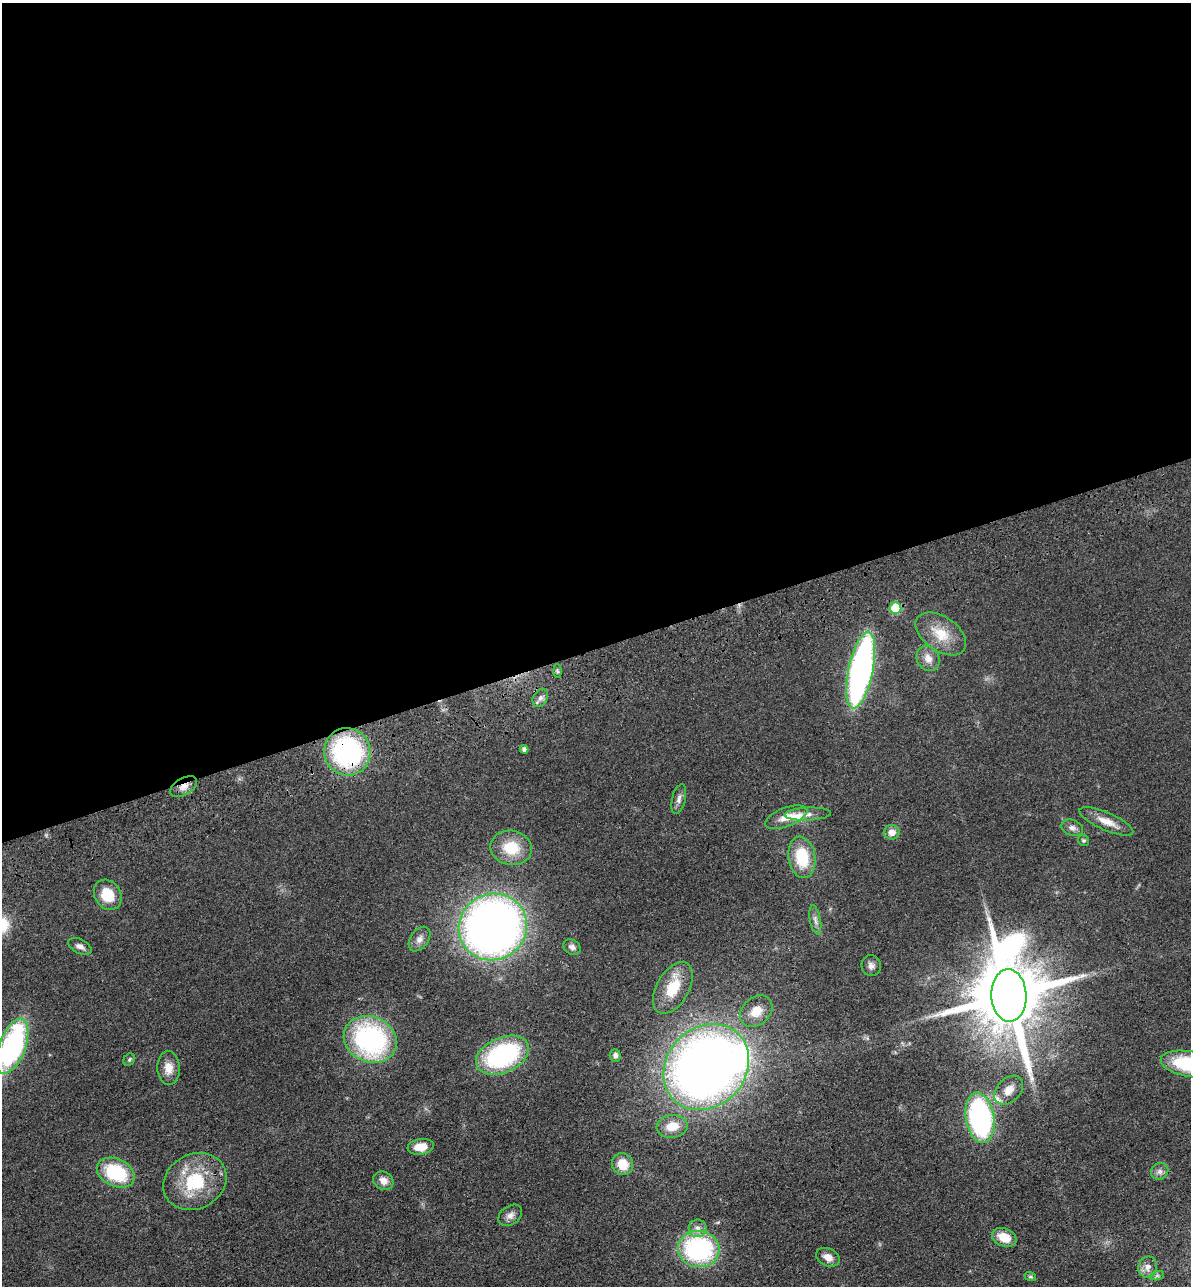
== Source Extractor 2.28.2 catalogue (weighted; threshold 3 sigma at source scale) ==
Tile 2 of 4 x 4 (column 2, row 1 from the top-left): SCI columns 1486-2674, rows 3968-5251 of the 5229 x 5365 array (HDU 1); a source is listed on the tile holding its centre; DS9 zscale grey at full resolution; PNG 1193 x 1288 px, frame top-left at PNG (2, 3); each listed source drawn as its Kron ellipse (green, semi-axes under 4 px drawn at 4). Shown black and unused: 50% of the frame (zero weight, under 3 of 4 exposures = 6% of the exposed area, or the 3 px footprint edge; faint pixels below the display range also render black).
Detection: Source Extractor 2.28.2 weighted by HDU 2 'WHT'; one run over the whole footprint, this tile lists its part. Background 0.0462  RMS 0.0058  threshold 0.0259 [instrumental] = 3 sigma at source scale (4.5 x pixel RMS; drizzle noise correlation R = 1.50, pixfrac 1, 0.05/0.05 arcsec/px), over >= 5 px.
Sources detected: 56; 1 inside a brighter object's white glare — neither listed nor drawn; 2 inside a brighter listed object's ellipse — not listed separately; the other 53 listed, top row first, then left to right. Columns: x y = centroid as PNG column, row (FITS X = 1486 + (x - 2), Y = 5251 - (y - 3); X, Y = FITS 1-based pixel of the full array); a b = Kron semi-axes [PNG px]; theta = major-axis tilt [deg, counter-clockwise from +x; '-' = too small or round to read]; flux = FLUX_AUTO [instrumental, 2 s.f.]
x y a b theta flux
895 608 6 5 - 28
941 634 28 17 -35 14
928 658 13 11 -58 5
861 670 39 12 78 190
557 671 7 4 -88 1
540 698 10 7 61 2.4
524 749 4 4 - 2
347 752 24 23 - 84
184 787 15 8 30 4.3
679 799 15 6 77 2.6
808 814 23 6 2 3.9
786 817 22 9 21 7.2
1106 821 29 9 -24 7.6
1072 828 11 8 -19 2.5
892 832 8 7 - 4.6
1083 840 6 5 - 1.1
511 848 21 17 -12 17
802 857 21 13 -81 23
108 895 16 13 -57 13
815 920 15 5 -79 2.6
493 927 34 33 - 410
419 939 14 9 54 3.3
80 946 12 7 -27 2.5
572 947 9 7 -31 2.2
871 966 10 9 - 2.6
673 988 28 16 60 16
1009 995 26 17 -87 7000
756 1011 18 13 42 8.8
370 1039 27 22 -24 98
12 1046 29 13 69 110
502 1055 28 17 24 76
615 1055 6 5 - 1.9
129 1060 7 5 58 1
1190 1064 30 12 -9 48
706 1067 46 39 46 520
168 1068 17 11 -87 6.5
1009 1090 17 11 45 6
980 1118 25 14 -81 110
672 1126 15 11 8 9.3
421 1147 13 7 8 7.6
623 1164 11 10 - 10
1160 1171 9 8 - 2.4
116 1173 20 13 -25 33
383 1181 11 9 -31 4.5
195 1182 33 27 27 31
510 1215 13 9 37 3.1
698 1228 9 8 - 3
1004 1237 13 9 -22 9.5
699 1249 21 18 -6 81
828 1257 12 8 -25 4.5
1148 1267 10 9 - 3.8
1030 1276 6 4 -19 0.8
1157 1276 7 4 19 1.1
Overlapping masked pixels (flux is a lower limit): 3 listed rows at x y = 347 752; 184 787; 1009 995
Isophote crosses this tile's border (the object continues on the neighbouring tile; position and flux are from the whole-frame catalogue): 2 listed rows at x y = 12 1046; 1190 1064